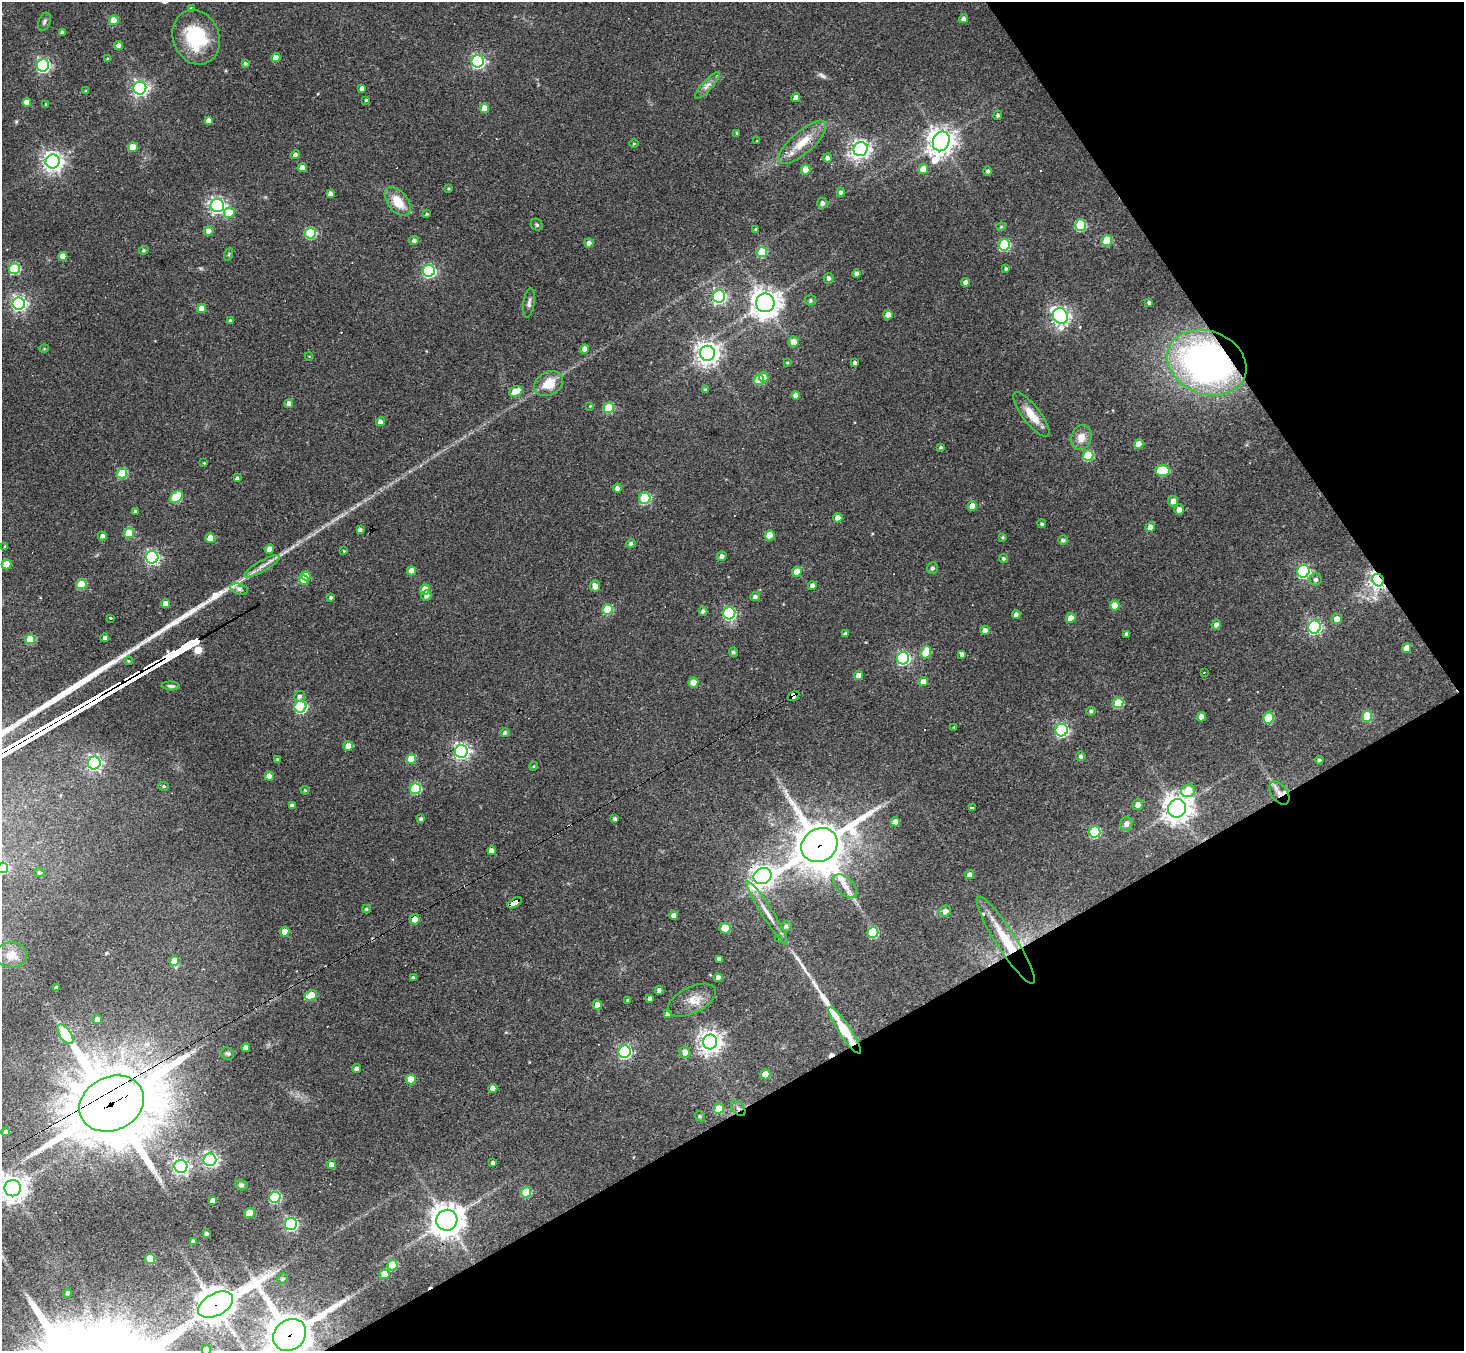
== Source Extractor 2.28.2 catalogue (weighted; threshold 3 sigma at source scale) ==
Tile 12 of 4 x 4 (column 4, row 3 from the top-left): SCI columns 4385-5846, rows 1640-2988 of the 5846 x 5839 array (HDU 1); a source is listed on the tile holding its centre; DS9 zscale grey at full resolution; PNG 1466 x 1353 px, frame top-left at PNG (2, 2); each listed source drawn as its Kron ellipse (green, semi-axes under 4 px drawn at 4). Shown black and unused: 28% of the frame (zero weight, under 3 of 4 exposures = <1% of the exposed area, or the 3 px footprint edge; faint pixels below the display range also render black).
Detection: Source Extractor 2.28.2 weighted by HDU 2 'WHT'; one run over the whole footprint, this tile lists its part. Background 0.0766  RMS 0.0057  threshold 0.0257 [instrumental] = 3 sigma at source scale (4.5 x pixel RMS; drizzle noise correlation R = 1.50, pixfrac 1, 0.05/0.05 arcsec/px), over >= 5 px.
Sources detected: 290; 7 cosmic-ray / hot-pixel residue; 4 long thin detections or spike segments (spike, bleed or trail) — neither listed nor drawn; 3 inside a brighter listed object's ellipse — not listed separately; the other 276 listed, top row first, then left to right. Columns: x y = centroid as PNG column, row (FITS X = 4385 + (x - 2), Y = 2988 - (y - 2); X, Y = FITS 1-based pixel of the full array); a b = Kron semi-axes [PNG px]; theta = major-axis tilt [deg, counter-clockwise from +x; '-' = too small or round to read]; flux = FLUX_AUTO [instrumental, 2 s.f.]
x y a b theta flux
191 8 3 3 - 0.9
963 19 4 4 - 2.4
114 20 5 4 - 8.4
44 22 9 5 68 1.4
62 33 4 4 - 2.5
196 37 28 23 -68 33
119 45 4 4 - 2.7
276 57 4 4 - 5.1
108 59 4 3 - 0.81
478 61 6 6 - 110
245 63 3 3 - 1
43 65 6 6 - 120
707 86 17 5 48 3.4
140 88 6 6 - 190
362 88 4 4 - 2.4
86 91 3 3 - 0.95
796 98 4 4 - 4.3
366 100 3 3 - 0.6
27 102 4 4 - 5.2
46 104 3 2 - 0.46
484 108 5 4 - 6.2
998 115 5 4 - 1.1
208 120 4 4 - 2.6
737 133 4 3 - 0.64
757 141 3 3 - 0.41
941 141 10 8 67 680
802 142 30 11 41 13
634 144 5 3 - 0.59
133 147 5 4 - 11
861 149 7 6 - 280
295 155 4 4 - 1.9
827 158 4 4 - 2.2
53 161 7 7 - 350
302 168 4 4 - 4.8
806 169 5 5 - 9.1
923 169 5 5 - 7
988 171 5 4 - 1.3
449 188 4 3 - 0.59
841 192 4 4 - 1.5
330 194 4 4 - 2.7
398 201 16 10 -51 11
822 203 5 5 - 2
217 206 7 6 - 180
229 213 5 5 - 12
427 214 4 3 - 0.61
537 225 6 5 - 1
1081 225 5 5 - 40
1001 227 4 4 - 0.63
755 229 3 2 - 0.63
208 231 5 4 - 2.9
310 233 5 5 - 43
414 240 5 4 - 1.7
1107 241 5 5 - 24
589 243 4 4 - 2.7
1004 245 6 5 - 46
144 250 5 4 - 0.83
762 252 5 5 - 22
229 254 6 4 71 0.78
63 256 4 4 - 6.3
14 268 5 5 - 45
1006 269 4 3 - 0.94
429 271 6 6 - 100
856 274 4 4 - 1.8
829 278 5 5 - 1.6
966 282 4 4 - 2.8
719 296 6 6 - 130
811 300 5 5 - 1.3
19 303 6 6 - 170
529 303 14 5 81 2.1
765 303 9 9 - 690
1149 303 4 4 - 1.3
202 308 4 4 - 6.7
888 315 4 4 - 5.4
1060 316 8 7 - 240
230 320 4 4 - 0.94
794 342 5 5 - 6.7
44 349 5 3 - 0.51
585 349 4 4 - 4.1
708 353 7 7 - 490
309 356 4 2 - 0.38
787 363 4 3 - 0.66
855 363 4 3 - 1.6
1207 363 41 31 -21 220
764 377 5 4 - 6.3
759 379 5 5 - 16
549 384 15 11 29 11
705 390 4 4 - 1.1
516 391 7 5 23 15
796 395 4 4 - 3.3
289 404 4 4 - 4
590 406 4 4 - 0.39
609 408 5 5 - 23
1031 415 27 9 -53 9.9
380 422 4 4 - 2.7
1081 437 12 10 76 5.7
1139 444 5 4 - 7.7
941 447 4 3 - 0.91
1088 456 5 5 - 30
204 463 4 3 - 0.49
1162 470 7 5 0 22
122 473 5 5 - 27
237 478 4 3 - 0.97
617 488 4 4 - 2.1
176 497 7 5 38 29
645 498 6 5 - 48
1173 501 5 5 - 3.6
972 506 5 4 - 5.9
1179 509 5 5 - 3.4
135 511 3 3 - 1
838 518 4 4 - 4.5
1042 524 4 4 - 0.97
1150 527 5 4 - 4.2
360 530 4 3 - 1.3
129 533 5 5 - 21
769 535 5 5 - 10
102 536 4 4 - 2.6
1003 537 3 3 - 0.79
210 538 5 4 - 9.8
1063 540 5 4 - 1.6
631 543 4 4 - 1.3
5 546 4 3 - 0.55
269 549 5 4 - 3.5
344 551 4 3 - 0.6
722 556 5 4 - 2.2
152 557 6 6 - 140
1003 559 5 4 - 1.1
6 564 5 5 - 12
262 566 20 5 29 4
932 568 6 5 - 1.6
411 571 5 4 - 5
1303 571 6 6 - 94
797 572 5 5 - 7.1
306 576 5 4 - 9
1316 579 6 6 - 1.6
304 580 5 4 - 9.2
1378 580 6 5 - 260
81 584 5 5 - 22
595 586 5 5 - 4.8
812 586 4 4 - 2.3
239 589 9 5 -15 1.4
425 589 5 5 - 10
426 596 5 5 - 2.5
755 597 5 4 - 1.8
331 598 3 3 - 1
165 603 4 4 - 4
1115 605 5 4 - 8.2
608 609 5 5 - 29
703 611 4 4 - 1.4
729 613 6 6 - 86
1016 615 4 4 - 2.5
110 618 3 3 - 4.2
1071 618 5 4 - 5.4
1337 619 5 5 - 6.4
1216 625 4 4 - 2.7
1314 627 6 6 - 120
985 630 5 4 - 2.9
845 634 4 4 - 1.5
1127 634 4 3 - 1.2
105 638 4 4 - 2.2
30 639 5 5 - 17
1407 648 5 4 - 5.5
733 652 4 4 - 1.3
926 652 6 5 - 17
962 654 4 3 - 2.2
903 658 6 6 - 93
128 661 4 3 - 0.74
1204 672 3 2 - 0.77
859 676 4 4 - 5
693 682 5 5 - 9.8
923 682 5 4 - 5.6
171 686 9 4 -4 1.5
299 696 5 5 - 1.6
794 696 6 4 33 170
1118 703 5 5 - 24
300 707 6 6 - 70
1091 711 4 4 - 1.3
1367 716 5 5 - 23
1201 717 4 4 - 4.1
1269 718 5 5 - 25
954 727 4 3 - 0.5
1062 730 6 6 - 110
505 733 5 4 - 1.5
348 746 5 4 - 6.9
461 751 6 6 - 200
1081 756 5 4 - 1.4
277 759 3 3 - 0.79
411 759 5 5 - 15
1319 760 4 4 - 1.1
94 763 6 6 - 170
534 766 4 3 - 0.46
269 776 4 4 - 4
164 786 5 4 - 0.76
415 788 5 5 - 41
305 790 4 4 - 0.72
1188 791 7 6 - 17
1279 793 13 8 -54 5.1
1138 805 5 5 - 3.1
292 806 4 3 - 2
972 808 4 3 - 6
1177 808 9 9 - 640
421 819 4 3 - 1.1
615 819 4 3 - 1.1
895 822 4 4 - 4.5
1126 824 7 6 - 3
1095 832 6 5 - 48
819 845 19 16 32 2500
492 851 4 4 - 4.1
3 868 5 5 - 44
39 872 5 4 - 1
969 875 4 4 - 2.6
763 876 9 8 - 420
845 886 15 8 -44 5.2
514 903 8 4 31 75
366 909 4 3 - 0.97
945 911 6 5 - 3.6
767 913 37 5 -58 7.2
674 915 4 4 - 3.3
415 919 5 5 - 5.8
786 926 5 5 - 1.3
725 928 5 5 - 21
284 932 5 4 - 8
873 932 5 5 - 39
779 939 3 3 - 0.51
1006 940 51 10 -57 22
11 955 15 13 0 5.7
719 959 4 4 - 1.8
174 961 5 5 - 7.3
413 978 3 3 - 1.2
718 978 4 4 - 3.1
56 988 4 4 - 2.1
659 990 4 3 - 1.5
311 995 6 5 - 17
650 998 4 3 - 1.5
628 1000 3 3 - 1
692 1000 26 13 26 8.1
597 1005 5 4 - 4
667 1014 4 4 - 1.8
97 1019 5 4 - 3.5
845 1030 27 6 -57 23
65 1034 11 5 -54 45
710 1042 7 7 - 450
246 1048 4 4 - 3.7
625 1052 6 6 - 100
685 1052 6 5 - 3.4
227 1053 7 6 - 1.1
357 1069 4 4 - 2.3
765 1074 5 5 - 9.5
411 1079 5 5 - 11
493 1088 4 4 - 5.9
112 1104 33 27 26 6100
738 1108 9 5 -46 1.8
719 1109 5 5 - 15
700 1116 5 4 - 0.76
6 1132 4 4 - 1.4
210 1160 6 6 - 160
493 1163 4 3 - 1.4
331 1165 4 4 - 5
181 1166 6 6 - 200
241 1185 6 5 - 1.3
13 1188 8 8 - 670
526 1192 5 5 - 23
275 1197 5 5 - 52
213 1201 4 4 - 2.8
249 1213 5 5 - 14
447 1220 11 10 - 830
291 1224 6 6 - 110
206 1234 4 3 - 1.3
193 1241 4 4 - 2.2
150 1259 5 5 - 16
392 1265 5 5 - 24
384 1274 5 4 - 9.7
282 1279 5 5 - 1
67 1293 4 4 - 1.4
215 1305 19 11 28 1100
290 1335 17 14 38 2200
206 1350 5 5 - 11
Overlapping masked pixels (flux is a lower limit): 14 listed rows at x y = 1207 363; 1378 580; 794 696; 1279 793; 819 845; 763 876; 514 903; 415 919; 1006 940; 845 1030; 112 1104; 738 1108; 215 1305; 290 1335
Isophote crosses this tile's border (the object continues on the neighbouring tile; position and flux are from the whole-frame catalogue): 4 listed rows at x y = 3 868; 13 1188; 290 1335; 206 1350